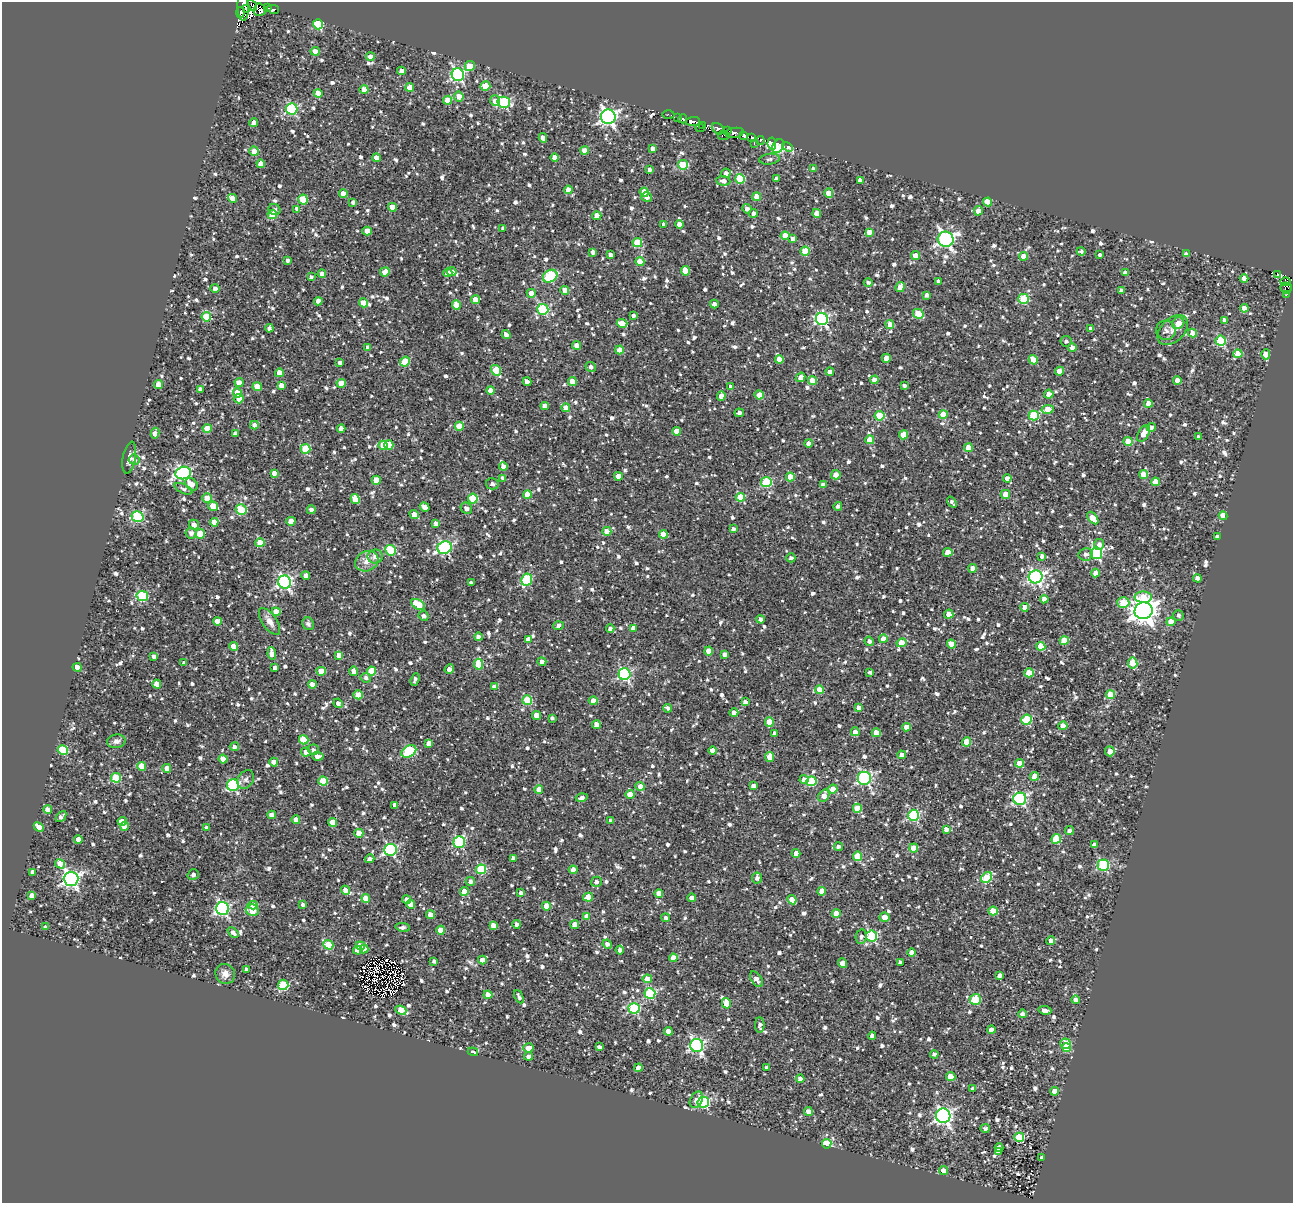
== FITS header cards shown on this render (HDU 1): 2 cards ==
NAXIS1  =                 1291
NAXIS2  =                 1201

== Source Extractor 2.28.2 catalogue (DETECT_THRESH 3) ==
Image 1291 x 1201 px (HDU 1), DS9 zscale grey, 1 PNG px = 1 image px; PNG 1295 x 1205 px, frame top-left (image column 1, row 1201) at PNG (2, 2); each listed source drawn as its Kron ellipse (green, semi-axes under 4 px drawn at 4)
Background 0.726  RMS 0.7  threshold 2.09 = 3 sigma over >= 5 px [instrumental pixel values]
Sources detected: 1312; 9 with non-positive FLUX_AUTO (blend fragments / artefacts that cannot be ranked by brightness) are neither listed nor drawn; of the other 1303, the 500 brightest by FLUX_AUTO listed and drawn (803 fainter detections omitted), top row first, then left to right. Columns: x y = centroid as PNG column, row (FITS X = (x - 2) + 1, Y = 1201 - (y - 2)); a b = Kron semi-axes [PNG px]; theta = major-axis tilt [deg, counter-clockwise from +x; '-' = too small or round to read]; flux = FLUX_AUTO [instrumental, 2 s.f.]
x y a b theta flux
252 5 6 2 -51 140
243 6 14 5 -89 2200
267 7 3 2 - 340
246 9 4 2 - 960
273 9 6 3 -12 490
260 10 6 6 - 920
240 12 5 3 - 1500
318 24 5 5 - 2800
315 51 4 4 - 790
370 57 4 4 - 320
470 66 5 5 - 940
401 71 4 4 - 320
458 75 6 6 - 8700
485 86 5 4 - 1700
410 87 4 4 - 660
364 90 4 4 - 570
318 93 4 4 - 580
459 96 5 4 - 540
448 100 4 4 - 940
495 101 5 4 - 340
504 102 6 5 - 5200
292 109 5 5 - 4900
668 115 6 3 -2 180
608 117 7 7 - 18000
677 117 3 3 - 270
683 119 4 4 - 1500
693 121 7 4 6 2100
254 123 4 4 - 440
703 126 3 2 - 140
700 128 4 4 - 170
718 129 7 5 -36 1300
727 130 4 2 - 290
734 133 9 5 9 1300
744 135 4 3 - 1300
724 136 6 3 -8 250
543 138 4 4 - 390
752 138 4 3 - 830
760 140 4 3 - 1300
754 143 3 2 - 220
772 144 6 4 -82 12000
778 146 7 5 57 6800
787 147 6 4 -34 1500
653 148 4 4 - 220
585 150 4 4 - 590
254 151 5 4 - 770
555 157 4 4 - 580
376 158 4 4 - 360
769 159 10 5 6 130
261 164 4 4 - 630
683 165 5 4 - 2300
649 169 4 4 - 150
813 169 4 4 - 170
726 173 5 4 - 180
740 179 5 5 - 2200
776 179 4 4 - 170
860 180 4 4 - 280
723 181 7 5 -6 260
568 190 4 4 - 440
644 192 5 4 - 770
829 193 4 4 - 920
343 194 4 4 - 460
647 197 5 5 - 250
757 197 4 4 - 540
233 198 4 4 - 710
303 199 5 5 - 1600
353 202 4 3 - 150
988 202 4 4 - 1000
392 207 4 4 - 800
296 209 4 3 - 210
747 209 5 4 - 250
275 210 6 5 - 130
978 211 5 4 - 450
753 213 4 4 - 170
817 213 4 4 - 620
272 214 5 4 - 1100
597 216 4 4 - 740
664 224 4 3 - 180
679 224 4 4 - 530
503 228 4 4 - 140
367 231 4 4 - 640
869 232 4 4 - 400
785 236 4 4 - 710
793 239 4 4 - 250
946 239 8 7 - 14000
637 243 5 4 - 1700
805 251 4 4 - 1800
1081 251 4 3 - 130
593 252 4 4 - 190
1186 254 4 4 - 140
610 255 4 3 - 190
916 255 4 4 - 700
1100 255 4 3 - 150
1024 256 4 4 - 630
287 260 3 3 - 150
640 262 4 4 - 690
685 271 5 4 - 790
385 272 4 4 - 590
452 272 5 4 - 200
448 273 4 4 - 350
1125 273 4 4 - 320
322 274 4 4 - 290
1277 274 4 3 - 320
550 276 8 6 31 2800
311 277 4 3 - 140
1244 279 4 4 - 590
938 281 4 4 - 180
868 282 4 4 - 140
1286 282 5 3 - 280
900 287 5 4 - 470
215 288 4 4 - 200
1286 288 6 5 - 200
565 290 4 4 - 670
1121 290 4 3 - 230
531 293 4 4 - 530
927 295 4 3 - 170
1286 295 3 3 - 160
1024 299 5 5 - 2800
476 300 4 4 - 610
318 301 4 4 - 340
363 303 4 4 - 780
714 304 4 4 - 210
456 305 5 4 - 660
1244 308 4 4 - 580
543 309 5 5 - 4900
918 314 5 4 - 1700
634 315 4 3 - 160
206 317 5 4 - 1800
822 319 6 6 - 7800
1224 320 4 3 - 140
622 323 5 4 - 710
1178 323 6 5 - 450
890 324 5 4 - 550
269 328 4 3 - 180
1091 329 4 4 - 280
1166 330 10 9 - 230
1173 330 18 11 44 490
1193 333 4 4 - 430
506 334 5 4 - 220
1066 341 5 5 - 140
1220 341 5 5 - 3000
577 345 4 4 - 570
368 347 4 4 - 230
1072 347 4 4 - 310
619 350 4 4 - 610
1238 354 4 4 - 960
1266 354 5 4 - 780
886 358 4 4 - 480
779 359 4 4 - 680
1033 360 5 4 - 720
340 362 4 3 - 150
405 362 5 4 - 1500
591 367 5 5 - 190
496 370 6 4 -56 1600
1059 371 4 4 - 540
830 372 4 4 - 220
279 373 4 4 - 560
800 377 5 4 - 350
812 380 5 4 - 680
874 380 4 4 - 550
1177 380 4 4 - 440
572 381 4 4 - 780
527 382 4 4 - 250
239 383 4 4 - 370
341 383 4 4 - 770
158 385 4 4 - 620
281 385 4 4 - 430
904 385 4 3 - 150
257 387 4 4 - 1200
731 387 4 4 - 220
200 389 4 4 - 180
491 390 4 4 - 450
238 393 4 4 - 720
1049 394 4 4 - 480
759 395 4 4 - 960
721 396 5 4 - 410
239 399 5 4 - 380
1148 403 4 4 - 600
545 406 4 4 - 560
566 408 4 4 - 710
1048 409 6 4 12 980
739 413 5 4 - 190
943 415 4 4 - 1100
1034 415 5 5 - 2800
879 416 5 4 - 2400
254 425 4 4 - 310
459 426 4 4 - 1200
1151 427 4 4 - 200
207 428 4 4 - 990
341 429 4 4 - 370
677 431 4 4 - 600
155 433 5 4 - 340
1144 433 9 5 60 530
235 434 4 4 - 240
903 435 4 4 - 1100
1198 437 4 3 - 190
870 440 4 4 - 930
1128 441 4 4 - 970
808 443 4 3 - 250
383 445 5 4 - 910
389 445 5 4 - 950
968 448 4 4 - 720
305 449 5 5 - 2100
129 458 16 6 78 320
134 460 6 5 - 170
503 466 4 4 - 230
183 473 8 6 18 9400
274 473 4 4 - 260
1144 474 4 4 - 1000
836 475 5 4 - 450
618 476 4 4 - 550
790 477 4 4 - 870
503 478 4 4 - 150
1007 478 4 4 - 290
376 480 4 4 - 860
766 482 5 5 - 3000
1155 482 4 4 - 580
191 484 7 5 -42 450
492 484 6 5 - 160
823 485 4 4 - 310
183 489 9 4 -26 130
1005 494 5 4 - 800
527 495 4 4 - 790
740 497 4 4 - 1100
207 498 4 4 - 750
473 498 5 5 - 2400
355 499 5 4 - 780
952 502 6 3 -52 150
213 506 5 4 - 810
838 506 4 4 - 150
425 507 5 4 - 430
466 508 6 5 - 210
241 510 5 5 - 2500
311 510 4 4 - 200
414 514 5 4 - 650
1223 516 4 4 - 1700
137 517 6 5 - 3800
1093 518 7 4 -52 880
291 521 4 4 - 510
214 522 4 4 - 740
436 523 4 4 - 260
194 525 5 5 - 290
733 529 4 4 - 210
607 531 4 4 - 550
191 533 5 5 - 190
200 534 5 4 - 1200
663 534 4 4 - 720
1217 537 4 4 - 200
260 543 4 4 - 960
1099 544 5 5 - 230
445 548 7 6 - 7600
391 550 5 5 - 2400
948 552 4 4 - 840
1096 553 6 6 - 6100
1086 554 7 6 - 170
375 556 7 7 - 310
1042 556 4 4 - 160
791 558 4 4 - 150
367 561 12 10 25 440
973 568 4 4 - 520
1095 573 4 4 - 390
306 576 4 4 - 390
1036 577 7 6 - 11000
1197 578 4 4 - 430
527 580 6 5 - 3300
285 582 7 6 - 11000
471 583 4 4 - 170
142 596 6 5 - 3600
1143 597 9 5 -2 950
1044 599 4 4 - 370
1123 602 6 5 - 1900
418 604 7 4 -30 2100
1025 607 4 4 - 430
1144 611 9 8 - 47000
276 612 4 4 - 740
949 614 4 4 - 780
1178 615 5 5 - 140
423 616 5 5 - 190
760 619 4 4 - 200
217 621 4 4 - 560
269 621 15 7 -55 390
1171 622 4 4 - 750
308 624 6 5 - 150
559 626 5 4 - 250
633 628 4 4 - 330
610 629 4 4 - 190
478 637 4 4 - 260
883 639 4 4 - 590
528 640 4 4 - 450
869 641 5 4 - 190
1064 641 4 4 - 1300
902 643 5 4 - 740
951 644 4 4 - 540
233 646 4 4 - 530
1041 646 4 4 - 1200
709 651 4 4 - 700
272 654 6 4 -82 530
725 654 4 4 - 200
339 655 4 4 - 390
154 656 4 3 - 200
542 662 4 4 - 250
184 663 3 3 - 130
1133 663 5 4 - 1600
479 664 5 4 - 1600
77 667 5 4 - 570
275 668 4 4 - 230
449 669 5 4 - 290
321 671 4 4 - 740
354 671 4 4 - 510
372 671 4 4 - 1600
870 672 4 3 - 150
1029 673 4 4 - 1200
624 674 6 6 - 7500
366 678 5 4 - 180
415 680 7 4 72 150
157 684 4 4 - 600
312 685 4 4 - 650
494 687 4 4 - 210
820 690 4 4 - 970
358 695 4 4 - 1200
1111 695 4 4 - 1300
527 700 5 5 - 2200
593 701 4 4 - 580
745 702 4 4 - 210
338 703 5 4 - 210
668 708 4 4 - 150
859 708 4 4 - 310
734 713 4 4 - 380
536 716 4 4 - 520
552 718 4 3 - 140
1026 720 5 5 - 3000
769 722 5 4 - 880
596 725 4 4 - 530
1063 726 4 4 - 660
907 727 4 4 - 510
855 732 4 4 - 350
876 733 4 4 - 750
774 734 4 4 - 220
304 740 5 4 - 1300
116 741 9 7 10 220
967 742 4 4 - 1400
429 743 4 4 - 390
234 747 4 4 - 200
63 750 5 5 - 2600
313 750 5 5 - 140
713 750 4 4 - 510
409 751 8 5 30 3700
1110 751 5 4 - 380
306 752 5 4 - 370
902 755 4 4 - 550
318 756 6 4 -3 320
770 757 5 4 - 680
223 759 4 4 - 610
274 762 4 4 - 580
1020 763 4 4 - 660
141 766 4 4 - 990
167 768 4 4 - 430
1035 776 4 4 - 1000
116 778 5 5 - 2500
865 778 7 7 - 6200
246 779 10 7 55 170
804 780 4 4 - 380
323 781 4 4 - 1700
811 781 5 5 - 2700
233 785 6 6 - 5000
640 786 4 4 - 360
753 786 4 4 - 350
539 789 4 4 - 670
833 789 5 4 - 820
630 794 4 4 - 760
824 796 7 5 56 440
582 797 6 4 14 200
1020 799 6 6 - 8000
395 805 4 4 - 370
857 808 4 4 - 1100
48 810 4 4 - 710
272 815 4 4 - 360
914 815 5 5 - 4800
61 816 6 3 49 160
296 820 4 4 - 530
122 821 4 4 - 540
611 821 4 3 - 140
333 822 4 4 - 760
124 826 4 4 - 590
39 827 5 4 - 540
207 828 4 3 - 190
946 829 4 4 - 300
1069 830 4 4 - 170
359 833 4 4 - 950
78 839 4 4 - 400
1056 839 5 4 - 2200
459 842 6 5 - 4900
1094 845 4 4 - 220
838 847 5 4 - 130
914 848 4 4 - 890
390 850 6 6 - 7400
796 853 4 4 - 580
857 856 4 4 - 1700
513 858 4 3 - 170
370 859 4 4 - 220
60 864 5 4 - 790
1103 865 5 5 - 5000
481 869 5 5 - 2700
573 870 4 4 - 710
33 872 4 4 - 420
193 875 6 5 - 150
757 878 5 5 - 170
987 878 6 5 - 2700
71 879 7 7 - 16000
470 881 4 4 - 190
596 882 5 5 - 210
345 890 4 4 - 390
464 891 4 4 - 1100
822 891 4 4 - 720
521 893 4 4 - 140
659 893 4 4 - 660
32 896 4 4 - 560
588 897 5 4 - 660
366 898 4 4 - 670
692 898 4 4 - 390
407 899 4 4 - 240
792 900 5 4 - 650
303 904 4 3 - 140
411 904 4 4 - 510
253 905 4 4 - 610
546 906 4 4 - 640
223 909 6 6 - 9000
252 910 6 5 - 910
993 911 4 4 - 1300
836 913 4 4 - 620
430 915 4 4 - 470
586 916 4 4 - 500
884 917 5 4 - 520
666 918 4 4 - 160
517 924 4 4 - 210
493 925 4 4 - 470
575 925 4 4 - 490
45 927 4 3 - 150
403 927 7 4 -9 180
441 930 4 4 - 750
233 933 6 4 -43 200
872 936 5 5 - 4900
861 937 7 5 80 150
1051 941 4 4 - 510
607 944 5 4 - 210
328 945 5 4 - 1900
360 946 4 4 - 700
364 949 4 4 - 430
358 950 4 4 - 670
620 950 4 4 - 260
911 952 4 4 - 590
673 958 4 4 - 660
482 960 4 4 - 550
434 961 4 3 - 140
900 962 4 3 - 210
842 963 5 4 - 310
247 969 3 3 - 180
225 974 10 9 - 310
1000 975 4 3 - 180
647 979 4 4 - 610
756 979 9 5 -57 230
283 985 5 5 - 2900
650 993 5 5 - 3500
488 995 4 4 - 710
519 997 7 3 -66 130
975 999 5 5 - 2200
1075 1000 4 4 - 280
726 1003 5 4 - 710
634 1008 5 5 - 4500
401 1010 5 4 - 1400
1045 1010 7 4 -6 250
1022 1014 4 4 - 210
760 1025 8 4 -88 180
991 1030 4 4 - 530
668 1031 4 4 - 600
872 1036 4 4 - 220
1066 1044 5 5 - 1800
697 1046 7 6 - 9800
599 1047 4 3 - 140
528 1048 5 4 - 620
1067 1048 4 4 - 750
473 1052 5 3 - 140
934 1054 4 4 - 160
528 1056 4 4 - 210
767 1067 4 3 - 160
638 1068 4 4 - 510
951 1077 4 4 - 1200
800 1079 4 4 - 350
973 1089 4 4 - 210
1055 1091 4 4 - 600
696 1100 8 6 62 290
703 1102 6 5 - 5600
808 1112 4 4 - 450
943 1116 7 7 - 15000
985 1128 5 4 - 150
1019 1137 5 4 - 2000
827 1144 5 4 - 4500
999 1148 4 3 - 170
998 1151 4 4 - 200
1042 1158 4 3 - 140
944 1170 4 4 - 540
At the frame edge (FLAGS 8, measured only in part): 1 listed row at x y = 252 5
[803 fainter detections neither listed nor drawn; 9 non-positive-flux detections neither listed nor drawn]